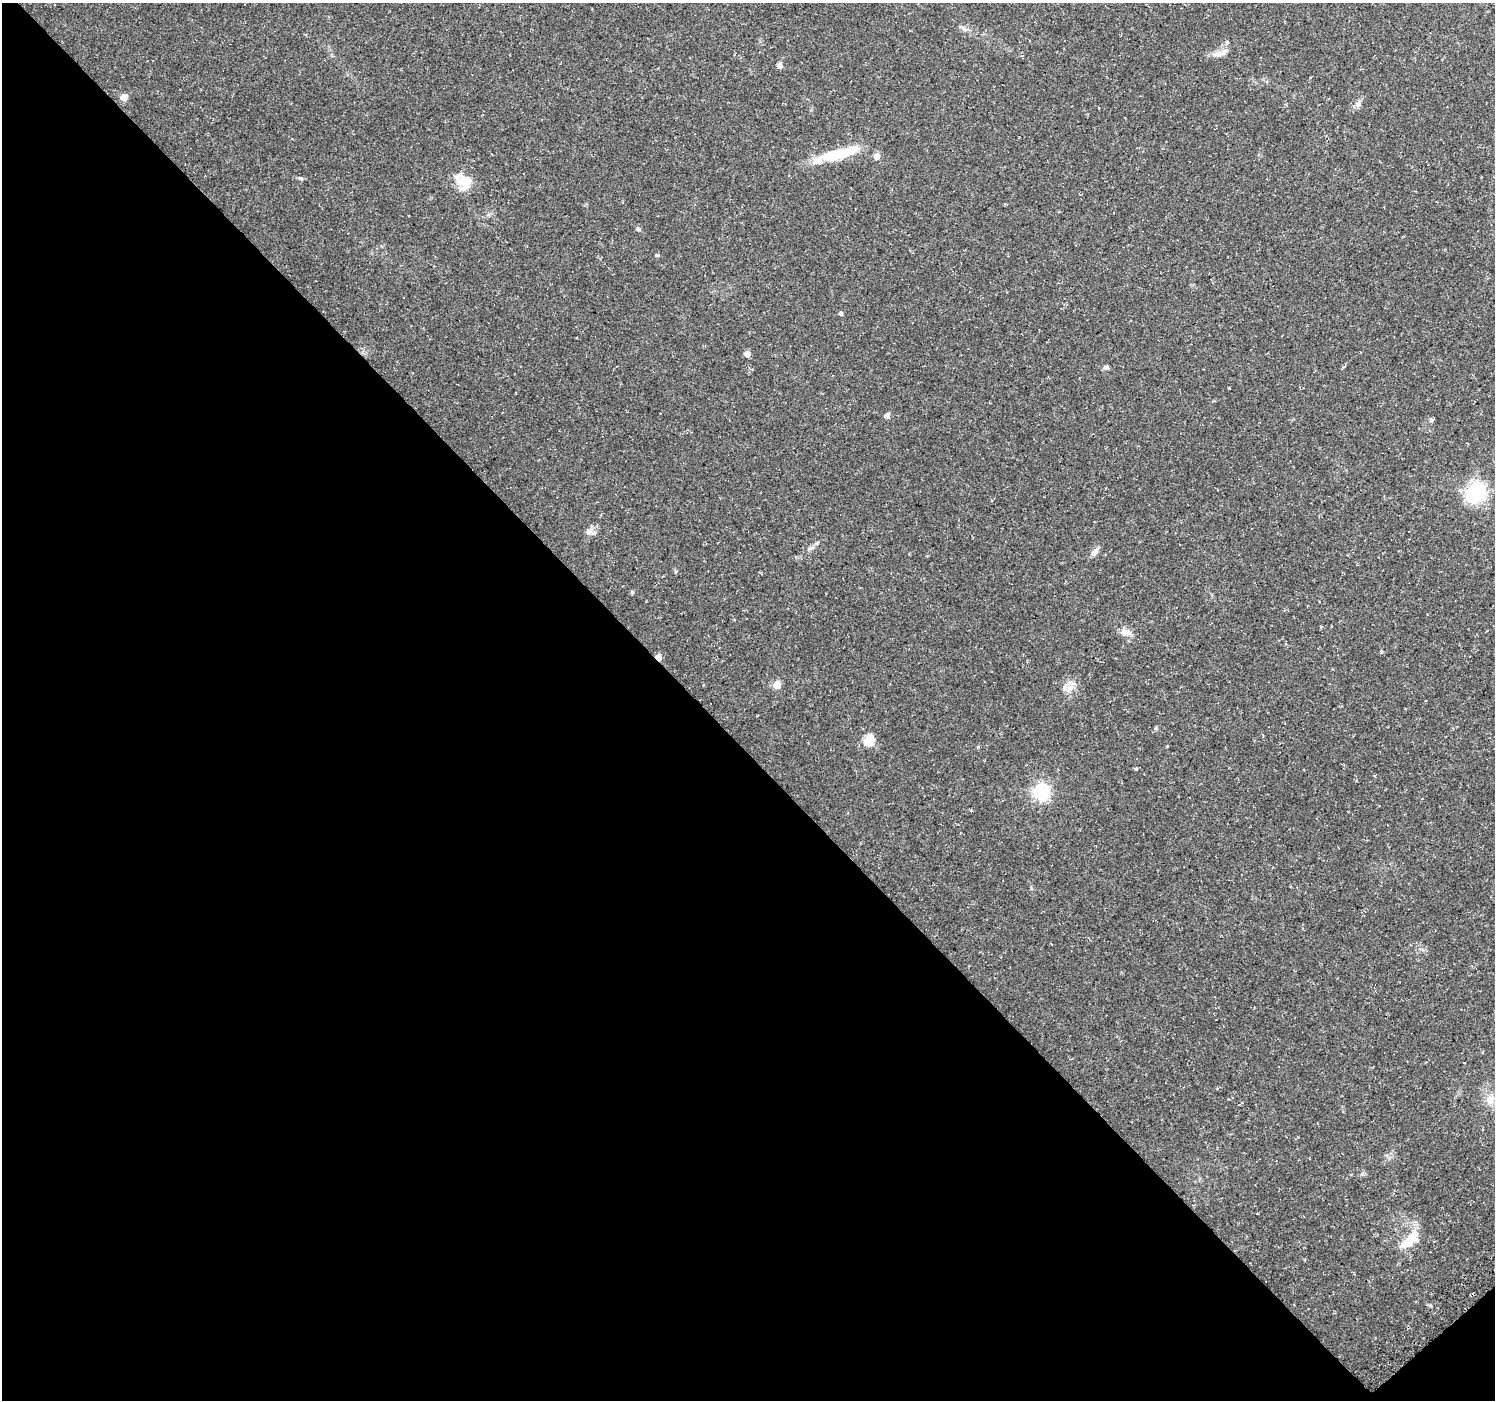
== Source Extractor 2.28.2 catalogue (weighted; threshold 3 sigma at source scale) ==
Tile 14 of 4 x 4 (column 2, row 4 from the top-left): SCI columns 1582-3074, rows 215-1612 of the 6110 x 6084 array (HDU 1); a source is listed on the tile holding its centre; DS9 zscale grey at full resolution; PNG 1497 x 1402 px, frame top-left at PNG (2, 3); no overlay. Shown black and unused: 47% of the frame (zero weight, under 3 of 4 exposures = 5% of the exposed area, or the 3 px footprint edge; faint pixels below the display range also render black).
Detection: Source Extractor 2.28.2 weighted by HDU 2 'WHT'; one run over the whole footprint, this tile lists its part. Background 0.0834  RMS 0.0048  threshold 0.0217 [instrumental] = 3 sigma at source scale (4.5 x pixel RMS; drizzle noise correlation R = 1.50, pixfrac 1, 0.0396/0.0396 arcsec/px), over >= 5 px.
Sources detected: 33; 1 cosmic-ray / hot-pixel residue — not listed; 3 inside a brighter listed object's ellipse — not listed separately; the other 29 listed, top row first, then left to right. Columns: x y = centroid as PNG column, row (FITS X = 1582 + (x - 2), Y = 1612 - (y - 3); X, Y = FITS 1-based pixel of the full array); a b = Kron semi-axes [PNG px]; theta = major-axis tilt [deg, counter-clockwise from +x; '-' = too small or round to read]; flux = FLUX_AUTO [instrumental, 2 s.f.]
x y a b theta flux
964 29 8 5 -45 1.3
1227 42 5 4 - 0.6
1217 54 14 8 2 2.8
780 66 8 6 80 1.4
123 97 7 6 - 3
1358 104 9 7 65 1.7
837 154 50 12 13 19
877 156 5 4 - 6.2
300 178 7 5 -15 0.84
465 182 20 16 81 8.5
638 229 6 5 - 0.77
657 255 6 3 -18 0.49
841 313 4 4 - 1.1
747 354 4 4 - 3.9
1106 367 7 5 -2 1.2
887 415 5 4 - 2.8
1476 491 8 7 - 160
588 531 8 7 - 1.7
1095 552 13 7 48 2.2
1125 632 15 8 -13 3.3
658 657 5 4 - 5.5
777 685 5 5 - 8.6
1069 689 17 6 43 3.3
869 740 6 5 - 26
1136 769 4 4 - 0.55
1041 791 7 6 - 140
971 811 4 3 - 0.44
1490 1099 13 11 48 4.6
1409 1241 25 11 45 11
Overlapping masked pixels (flux is a lower limit): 1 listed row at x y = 658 657
Unlisted compact peaks at least as high as the median listed source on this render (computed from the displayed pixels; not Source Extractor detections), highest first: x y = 632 592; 1381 652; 1156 728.